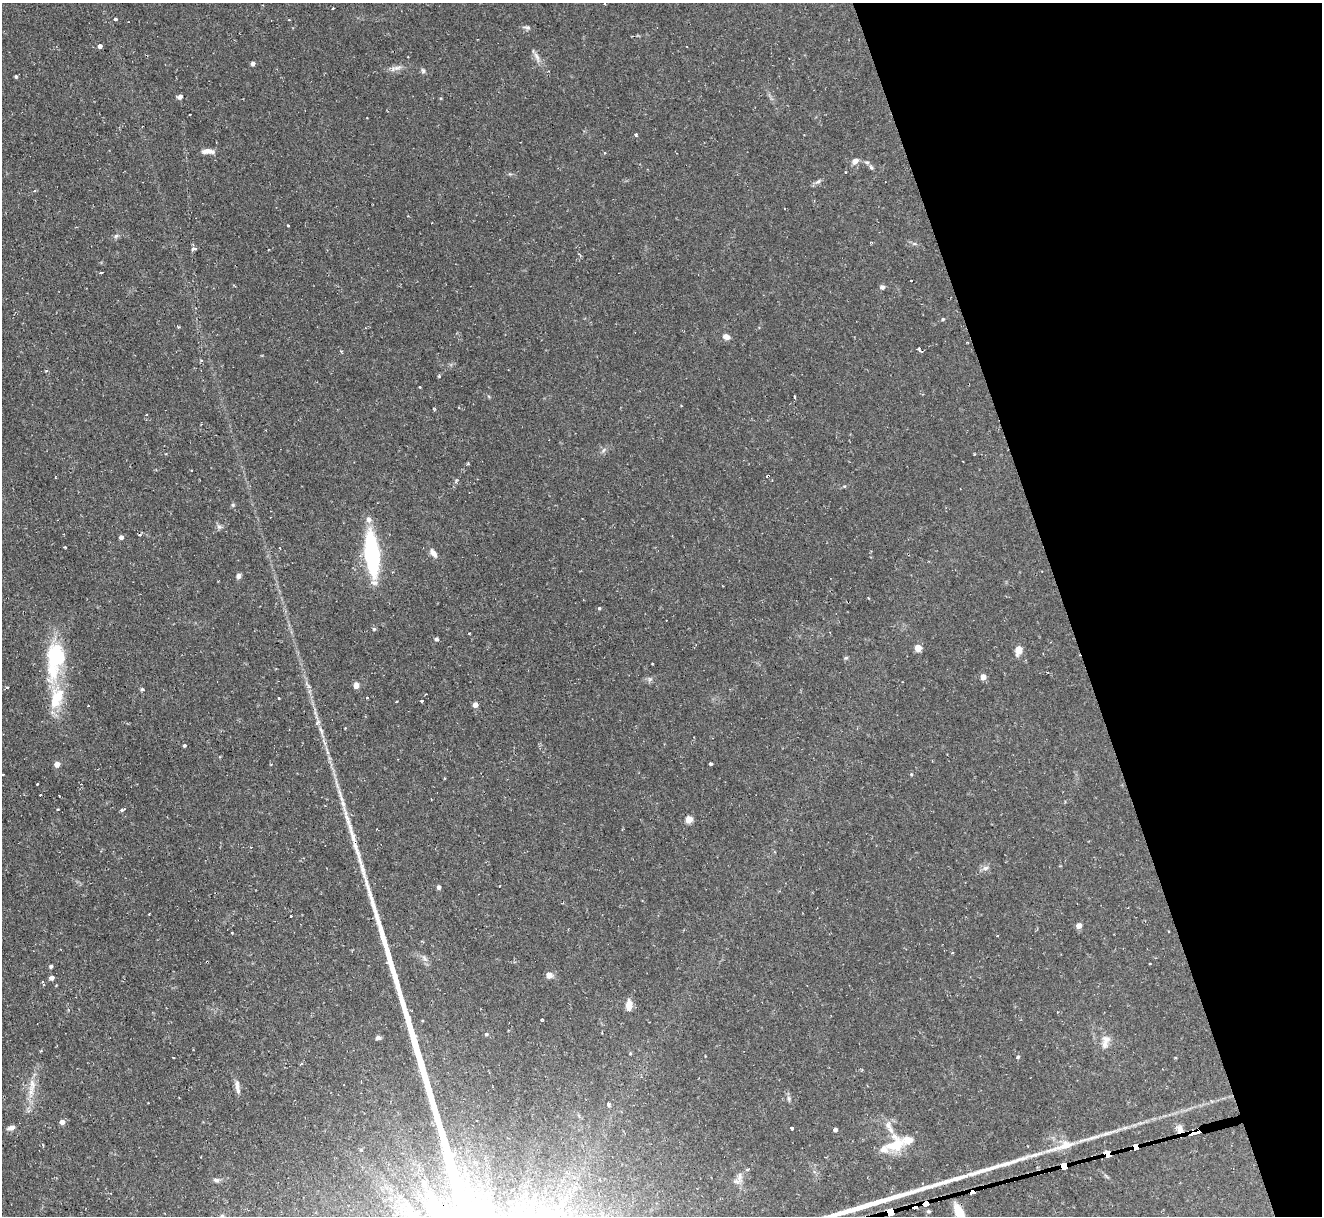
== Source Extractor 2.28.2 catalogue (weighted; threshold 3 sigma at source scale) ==
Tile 12 of 4 x 4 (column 4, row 3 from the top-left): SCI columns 3960-5279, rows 1353-2566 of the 5279 x 5261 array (HDU 1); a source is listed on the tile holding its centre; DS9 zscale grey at full resolution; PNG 1324 x 1218 px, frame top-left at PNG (2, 3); no overlay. Shown black and unused: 20% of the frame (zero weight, under 2 of 3 exposures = <1% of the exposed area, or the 3 px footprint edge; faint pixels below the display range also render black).
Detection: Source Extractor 2.28.2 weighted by HDU 2 'WHT'; one run over the whole footprint, this tile lists its part. Background 0.126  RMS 0.0071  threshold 0.0318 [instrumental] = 3 sigma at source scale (4.5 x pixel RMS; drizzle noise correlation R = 1.50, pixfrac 1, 0.05/0.05 arcsec/px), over >= 5 px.
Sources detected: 143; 10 cosmic-ray / hot-pixel residue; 1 long thin detection or spike segment (spike, bleed or trail) — not listed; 8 inside a brighter listed object's ellipse — not listed separately; the other 124 listed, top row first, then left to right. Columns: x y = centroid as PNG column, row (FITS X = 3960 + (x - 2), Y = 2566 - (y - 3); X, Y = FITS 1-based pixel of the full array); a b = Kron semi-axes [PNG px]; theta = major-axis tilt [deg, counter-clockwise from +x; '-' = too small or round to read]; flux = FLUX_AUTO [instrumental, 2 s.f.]
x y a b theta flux
605 4 3 2 - 0.78
332 9 3 3 - 1.7
115 19 4 3 - 1.9
528 27 8 5 5 1.8
100 46 4 4 - 3
537 56 14 5 -61 3.3
253 63 4 4 - 3.1
397 68 14 6 10 3.4
423 71 8 5 -63 1.3
16 77 5 4 - 0.89
180 97 7 5 25 2
190 114 3 2 - 0.58
636 135 4 3 - 1.4
208 151 16 6 -2 4.8
855 161 9 7 38 3.2
867 163 7 5 -15 1.4
871 167 6 5 - 1.3
845 172 3 2 - 0.73
818 181 9 5 23 1.8
35 191 3 3 - 0.75
288 226 4 2 - 0.63
116 236 7 5 43 1.5
194 249 5 3 - 4
101 273 4 3 - 1.5
882 287 6 5 - 1.8
943 319 5 4 - 0.8
726 337 9 6 -23 3.2
919 349 5 3 - 2.8
341 351 3 3 - 0.97
201 360 5 3 - 0.85
46 371 3 3 - 1.1
439 376 3 3 - 2.1
419 387 3 2 - 0.97
794 396 4 3 - 2.2
604 450 7 4 70 1.3
768 476 3 3 - 1.8
844 486 5 4 - 0.72
233 505 5 4 - 0.98
369 519 7 6 - 3.6
219 527 6 6 - 1.7
140 535 4 3 - 1
121 537 4 4 - 2.9
65 547 3 3 - 1.2
433 553 13 6 -52 3.8
372 554 32 10 -84 100
238 576 7 6 - 1.9
599 608 4 4 - 0.89
374 629 5 5 - 0.92
436 639 4 4 - 1.7
918 648 5 5 - 13
1018 651 11 7 78 5.8
56 656 35 25 -86 42
846 658 6 4 2 0.92
652 663 2 2 - 0.52
983 677 4 4 - 7.2
650 679 6 6 - 1.6
356 685 7 6 - 3.6
142 689 5 4 - 0.96
58 696 24 20 86 22
279 698 3 3 - 0.92
367 698 3 2 - 1.5
422 700 3 3 - 1.8
396 702 3 3 - 0.97
475 705 4 4 - 6.1
88 706 2 2 - 0.59
321 730 10 4 -63 2.4
184 746 4 4 - 1.1
57 764 4 4 - 7.2
711 764 3 3 - 1.2
911 774 4 4 - 0.84
38 784 3 2 - 0.94
340 793 15 4 -73 3.7
40 795 2 2 - 0.68
58 809 3 2 - 0.49
122 809 5 3 - 1.9
689 819 5 4 - 17
251 847 3 3 - 0.42
985 868 9 6 16 2.5
499 886 2 2 - 0.52
439 887 4 4 - 2.2
149 914 3 2 - 0.61
291 916 3 2 - 0.84
1079 925 4 4 - 6.4
1169 931 2 2 - 0.59
232 933 2 2 - 0.77
953 953 3 3 - 1.4
1149 963 3 3 - 1.1
51 966 4 3 - 1.4
549 975 8 8 - 3.7
51 978 4 4 - 3.6
43 982 3 3 - 1.2
629 1005 12 7 83 7
542 1020 3 3 - 1
486 1034 4 4 - 1.2
378 1038 6 5 - 1.9
1106 1039 13 8 -12 4.5
41 1051 4 3 - 0.78
173 1057 2 2 - 0.56
1018 1057 4 4 - 1.1
301 1064 5 3 - 1
32 1084 18 7 -81 6.9
237 1087 18 5 -82 4.1
789 1098 7 5 -88 1.6
609 1104 5 4 - 1.6
62 1122 5 4 - 4.5
11 1128 11 6 16 2.8
792 1128 3 3 - 4.9
835 1129 4 4 - 2.5
1180 1129 12 9 -62 4.6
1193 1132 7 6 - 810
42 1145 4 3 - 0.85
895 1145 28 20 28 20
1065 1145 26 12 18 12
1136 1147 6 4 23 930
361 1150 5 3 - 0.73
1108 1154 6 4 16 1000
1064 1165 6 4 10 1400
748 1169 3 3 - 1.8
216 1180 9 5 -9 1.9
925 1203 5 4 - 1400
914 1206 5 4 - 550
891 1211 7 4 13 1900
959 1213 17 8 -70 20
222 1216 6 5 - 1.3
Overlapping masked pixels (flux is a lower limit): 9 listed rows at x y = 919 349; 768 476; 1193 1132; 1136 1147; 1108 1154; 1064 1165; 925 1203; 914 1206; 891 1211
Isophote crosses this tile's border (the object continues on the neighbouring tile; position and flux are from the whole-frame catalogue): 2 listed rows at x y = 959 1213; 222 1216
Unlisted compact peaks at least as high as the median listed source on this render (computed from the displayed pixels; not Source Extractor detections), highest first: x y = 363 870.